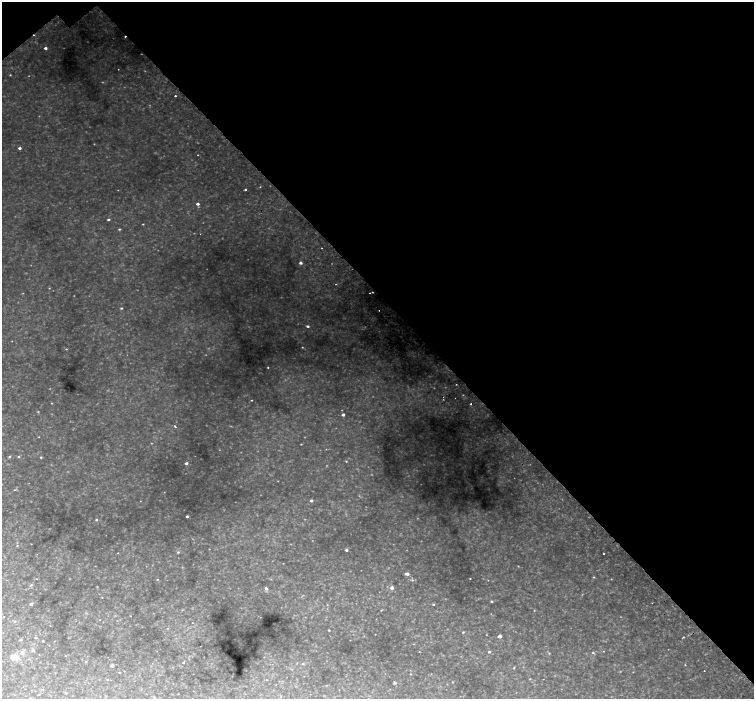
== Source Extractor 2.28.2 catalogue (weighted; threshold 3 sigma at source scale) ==
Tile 3 of 4 x 4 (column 3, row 1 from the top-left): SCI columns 3083-4585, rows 4427-5820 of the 6169 x 6128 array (HDU 1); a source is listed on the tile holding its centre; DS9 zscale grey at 2 x 2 block average (1 PNG px = mean of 2 x 2 image px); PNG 756 x 701 px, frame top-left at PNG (2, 2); no overlay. Shown black and unused: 43% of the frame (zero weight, under 2 of 3 exposures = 5% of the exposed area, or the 3 px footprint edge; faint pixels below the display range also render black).
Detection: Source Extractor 2.28.2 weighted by HDU 2 'WHT'; one run over the whole footprint, this tile lists its part. Background 0.0513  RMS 0.0055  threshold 0.0248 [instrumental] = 3 sigma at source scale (4.5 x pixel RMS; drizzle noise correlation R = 1.50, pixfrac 1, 0.0396/0.0396 arcsec/px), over >= 5 px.
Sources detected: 175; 45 too faint to see at this stretch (2 x 2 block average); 5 cosmic-ray / hot-pixel residue — not listed; the other 125 listed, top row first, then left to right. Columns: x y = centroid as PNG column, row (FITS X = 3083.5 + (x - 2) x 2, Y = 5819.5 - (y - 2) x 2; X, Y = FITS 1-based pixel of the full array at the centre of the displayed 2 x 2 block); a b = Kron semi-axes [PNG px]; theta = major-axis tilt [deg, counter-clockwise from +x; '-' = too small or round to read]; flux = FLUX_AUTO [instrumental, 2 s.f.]
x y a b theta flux
45 48 3 3 - 3.5
118 69 2 2 - 0.78
10 75 3 2 - 0.88
175 96 2 2 - 2.1
20 148 3 3 - 3.3
260 187 2 2 - 0.67
245 189 2 2 - 1.8
198 204 3 3 - 4.5
108 219 3 2 - 2.3
143 224 2 2 - 0.95
119 229 3 2 - 1.7
200 234 2 2 - 0.48
321 248 2 2 - 0.98
301 263 3 3 - 3.8
336 284 2 2 - 0.71
49 288 3 2 - 0.82
23 293 3 2 - 0.66
370 293 2 2 - 0.93
121 308 3 2 - 1.6
308 326 3 2 - 2.9
12 341 2 2 - 0.53
268 367 2 2 - 1
455 398 2 2 - 0.54
251 400 2 2 - 1
471 404 2 2 - 1.7
343 415 3 2 - 4.2
175 426 2 2 - 4.3
39 437 2 2 - 0.68
151 443 3 2 - 0.68
301 444 2 2 - 0.7
326 449 3 2 - 0.65
9 457 3 3 - 1.7
19 457 3 3 - 1.3
41 457 3 2 - 1.3
346 461 3 2 - 1
186 463 3 2 - 4
15 490 6 2 13 1.6
164 492 2 2 - 0.58
311 501 3 2 - 4.3
187 516 2 2 - 3.3
96 520 3 3 - 2.1
31 544 2 2 - 0.41
17 545 3 3 - 1
209 549 2 2 - 0.41
346 550 2 2 - 3.7
178 552 4 3 - 1.8
118 553 3 2 - 0.69
604 553 2 2 - 1.2
283 563 2 2 - 0.48
146 566 2 2 - 0.37
518 566 3 2 - 0.73
361 570 2 2 - 0.3
407 574 3 2 - 8.5
594 577 3 3 - 1.2
470 578 2 2 - 0.74
36 579 3 2 - 0.65
157 579 3 2 - 1
611 579 3 2 - 0.64
412 580 4 3 - 1.7
31 585 4 3 - 2.2
97 586 3 2 - 0.64
266 588 4 3 - 3.6
392 588 3 2 - 7
102 597 2 2 - 0.66
492 601 3 3 - 1.7
31 604 4 3 - 2.9
433 604 3 2 - 1.4
327 605 3 2 - 0.71
182 610 5 2 - 1.1
381 610 3 2 - 0.83
534 610 3 2 - 0.75
86 613 4 3 - 1.3
130 616 2 2 - 0.53
4 617 2 2 - 0.9
305 617 3 2 - 0.5
376 619 3 2 - 0.48
100 620 3 2 - 0.5
15 621 4 2 - 0.89
192 623 3 2 - 0.68
167 628 3 3 - 0.97
329 630 2 2 - 1.4
463 632 3 2 - 1.3
353 634 3 2 - 0.45
375 634 2 2 - 0.62
500 636 3 2 - 11
683 637 3 2 - 0.92
36 638 3 2 - 2.2
68 638 3 2 - 0.49
21 639 3 2 - 2.1
43 641 2 2 - 1.4
54 641 2 2 - 0.57
53 649 2 2 - 0.34
33 650 3 3 - 4.6
419 651 2 2 - 0.59
603 651 3 2 - 0.71
489 652 3 2 - 2.8
593 652 4 3 - 1.7
22 653 3 3 - 8.6
549 653 4 3 - 1.3
65 656 2 2 - 0.57
15 658 9 6 -13 13
86 661 3 3 - 1.2
183 662 4 3 - 1.2
303 664 3 3 - 1.7
685 665 4 3 - 0.97
112 666 3 2 - 7.5
514 667 4 2 - 1.1
124 671 2 2 - 0.49
704 671 2 2 - 0.89
119 672 2 2 - 0.75
633 672 2 2 - 0.53
410 674 3 2 - 0.86
530 679 3 2 - 0.88
107 680 3 2 - 0.64
267 680 3 2 - 0.82
453 682 3 2 - 0.76
395 683 3 2 - 3.5
327 685 3 2 - 0.66
339 690 2 2 - 0.43
67 693 3 2 - 0.85
39 694 4 2 - 1
146 694 2 2 - 0.4
100 697 2 2 - 0.38
154 697 3 2 - 2.7
281 697 4 2 - 1
Diffuse or blended objects may show on this block-average render without a row.